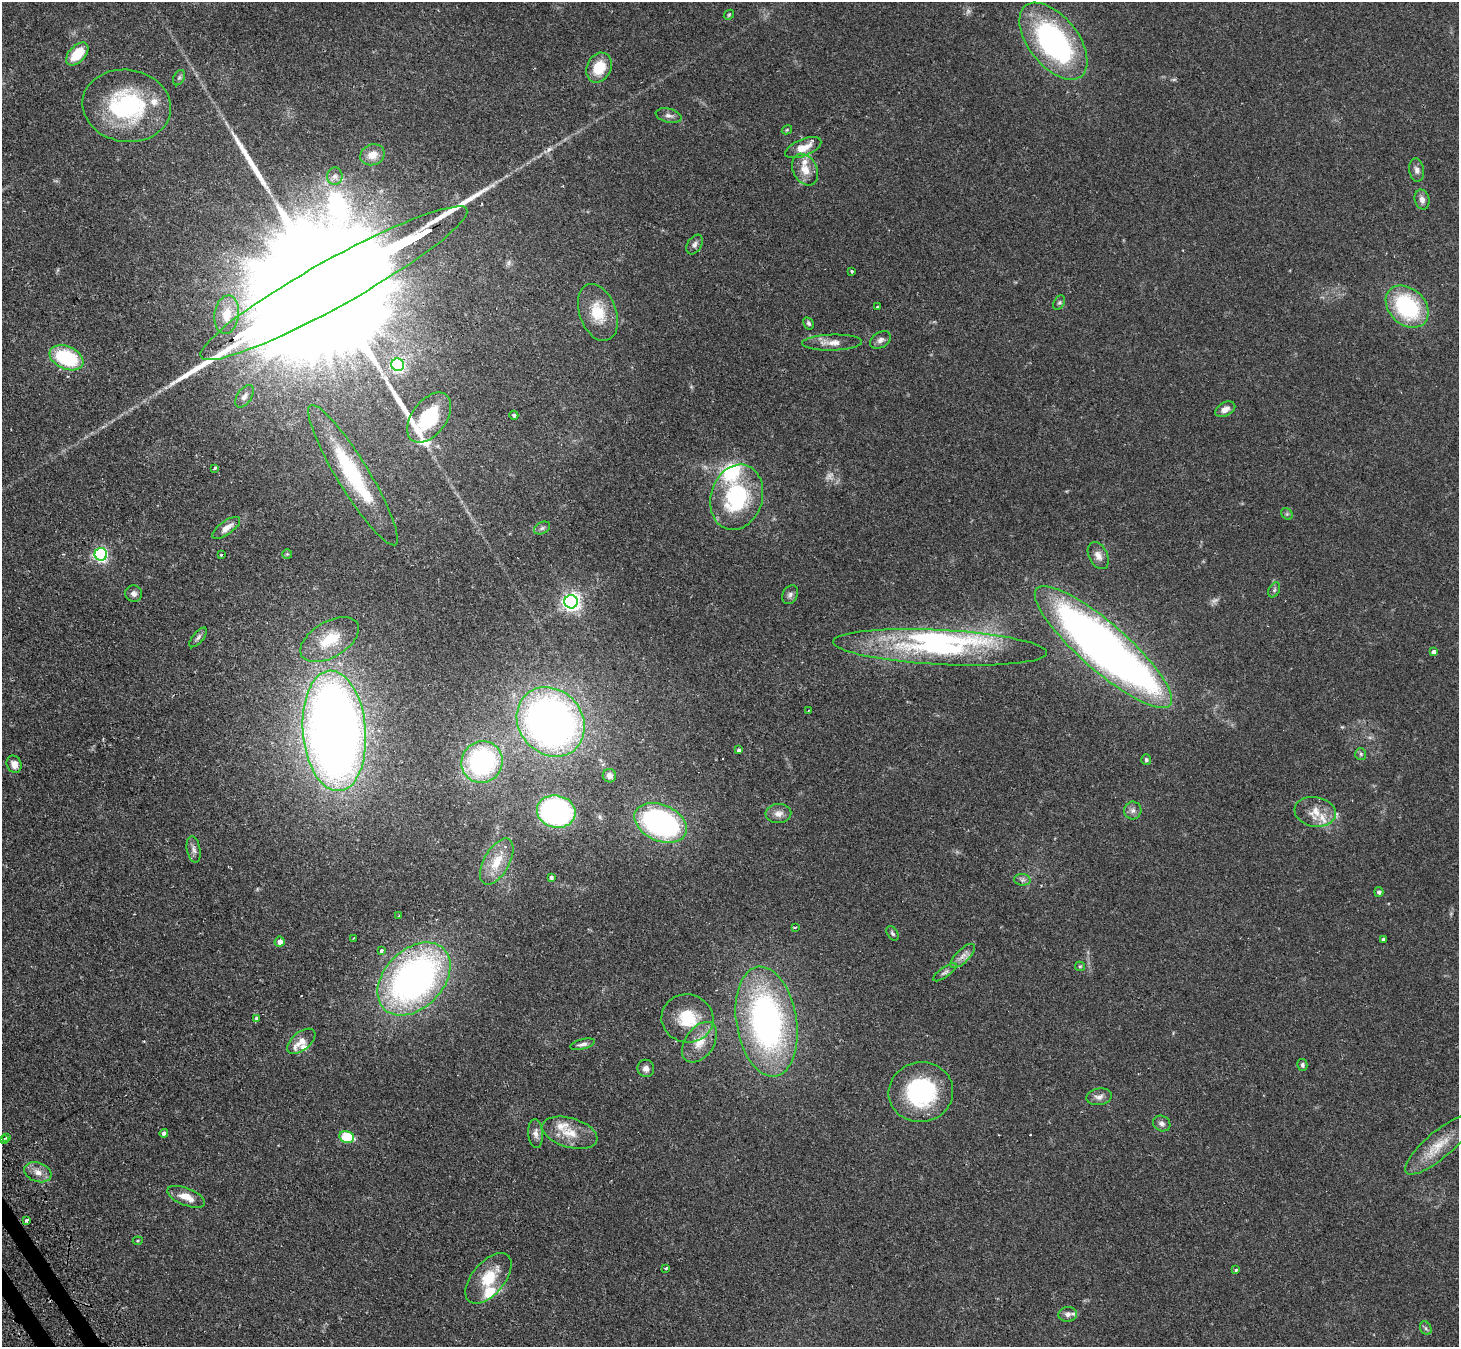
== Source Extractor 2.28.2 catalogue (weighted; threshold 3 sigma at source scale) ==
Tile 7 of 4 x 4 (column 3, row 2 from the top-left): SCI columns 2949-4405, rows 2862-4206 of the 5894 x 5862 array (HDU 1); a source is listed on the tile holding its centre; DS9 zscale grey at full resolution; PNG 1461 x 1349 px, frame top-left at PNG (2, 2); each listed source drawn as its Kron ellipse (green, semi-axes under 4 px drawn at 4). Shown black and unused: <1% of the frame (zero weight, under 2 of 3 exposures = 3% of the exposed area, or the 3 px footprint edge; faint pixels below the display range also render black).
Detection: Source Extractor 2.28.2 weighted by HDU 2 'WHT'; one run over the whole footprint, this tile lists its part. Background 0.0965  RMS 0.0064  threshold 0.0288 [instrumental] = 3 sigma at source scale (4.5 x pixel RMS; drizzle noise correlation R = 1.50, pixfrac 1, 0.05/0.05 arcsec/px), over >= 5 px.
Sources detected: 126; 4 too faint to see at this stretch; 1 inside a brighter object's white glare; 1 cosmic-ray / hot-pixel residue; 3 long thin detections or spike segments (spike, bleed or trail) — neither listed nor drawn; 10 inside a brighter listed object's ellipse — not listed separately; the other 107 listed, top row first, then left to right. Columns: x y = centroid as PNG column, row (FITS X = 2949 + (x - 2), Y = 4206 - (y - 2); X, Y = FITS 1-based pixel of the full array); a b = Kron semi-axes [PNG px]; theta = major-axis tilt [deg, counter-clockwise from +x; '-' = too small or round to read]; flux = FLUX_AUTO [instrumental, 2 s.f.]
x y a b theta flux
729 15 5 4 - 0.76
1053 41 45 24 -52 140
77 54 14 8 46 19
599 68 15 12 65 16
179 78 8 5 62 1.3
127 106 44 36 -8 76
669 116 13 7 -13 2.7
787 130 5 4 - 0.59
803 148 19 8 21 9
372 155 12 10 21 6
805 170 17 12 -61 8.5
1417 170 11 7 -81 2.6
335 176 9 7 81 2.6
1422 200 10 7 -76 3.4
695 244 11 7 58 2.3
852 271 3 3 - 0.79
334 283 152 23 29 100000
1059 303 8 5 62 1.4
877 307 3 2 - 0.88
1407 307 24 18 -44 61
598 312 29 18 -70 19
227 315 19 12 81 10
808 323 6 5 - 1.2
880 340 11 7 31 2.8
832 343 30 8 2 6.7
66 358 18 11 -23 45
398 365 6 6 - 120
244 396 13 7 56 3
1225 409 11 6 29 3.8
514 415 5 4 - 1.2
429 418 28 17 54 36
214 468 4 3 - 3
353 475 81 16 -59 60
737 497 33 26 73 61
1287 514 6 5 - 1.1
226 528 16 7 35 5.7
542 528 9 5 27 1.6
101 554 6 6 - 120
287 554 5 5 - 0.77
221 555 3 3 - 0.85
1098 556 14 9 -61 4.5
1274 590 8 5 61 1.3
134 594 8 8 - 2.6
790 595 10 7 61 2.1
571 602 6 6 - 290
198 637 12 5 49 1.9
330 640 32 18 31 23
940 647 107 17 -3 93
1103 647 89 23 -41 500
1434 652 4 4 - 3
808 710 3 2 - 0.85
551 722 37 31 -50 360
334 731 60 31 -85 820
739 750 3 3 - 7.3
1361 754 6 5 - 1.2
1146 760 5 5 - 1.2
482 762 21 20 - 91
14 764 9 7 -66 5.1
609 776 7 6 - 4.1
1133 810 9 8 - 2.6
556 812 19 16 -13 130
1315 812 21 15 -10 10
778 814 13 9 4 4.3
661 823 27 18 -23 160
194 849 13 6 -79 2.7
497 862 25 12 61 14
551 877 4 4 - 1.4
1022 880 8 6 -6 1.7
1379 892 5 4 - 1.7
399 916 3 3 - 0.7
795 927 3 2 - 1.3
892 933 8 5 -57 1.4
354 938 3 3 - 0.57
1384 939 4 4 - 3.7
280 942 5 5 - 3.3
382 950 3 3 - 4.9
963 956 16 6 43 3.9
1080 966 5 4 - 0.75
945 972 14 5 36 1.9
414 979 42 29 45 260
256 1018 4 3 - 1.7
687 1018 26 24 -11 24
767 1022 55 30 -81 190
301 1041 17 9 39 6.4
700 1042 22 14 55 11
582 1044 12 5 14 2.3
1302 1065 6 5 - 1.5
646 1068 9 8 - 2.8
921 1092 32 30 8 65
1099 1097 13 8 8 3.7
1162 1124 9 7 -28 2.3
164 1133 4 4 - 2
570 1133 28 14 -17 13
536 1134 14 7 -86 3.2
7 1137 4 3 - 2.2
347 1137 7 6 - 24
3 1139 3 3 - 2
1439 1145 43 13 40 17
38 1172 14 9 -19 5.2
186 1197 20 8 -22 8.1
27 1220 3 3 - 2
138 1241 5 3 - 0.66
666 1268 4 3 - 1.2
1236 1270 4 3 - 0.98
488 1278 30 16 50 21
1068 1314 9 7 3 2.4
1426 1328 7 5 -60 1.2
Overlapping masked pixels (flux is a lower limit): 2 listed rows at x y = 334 283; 414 979